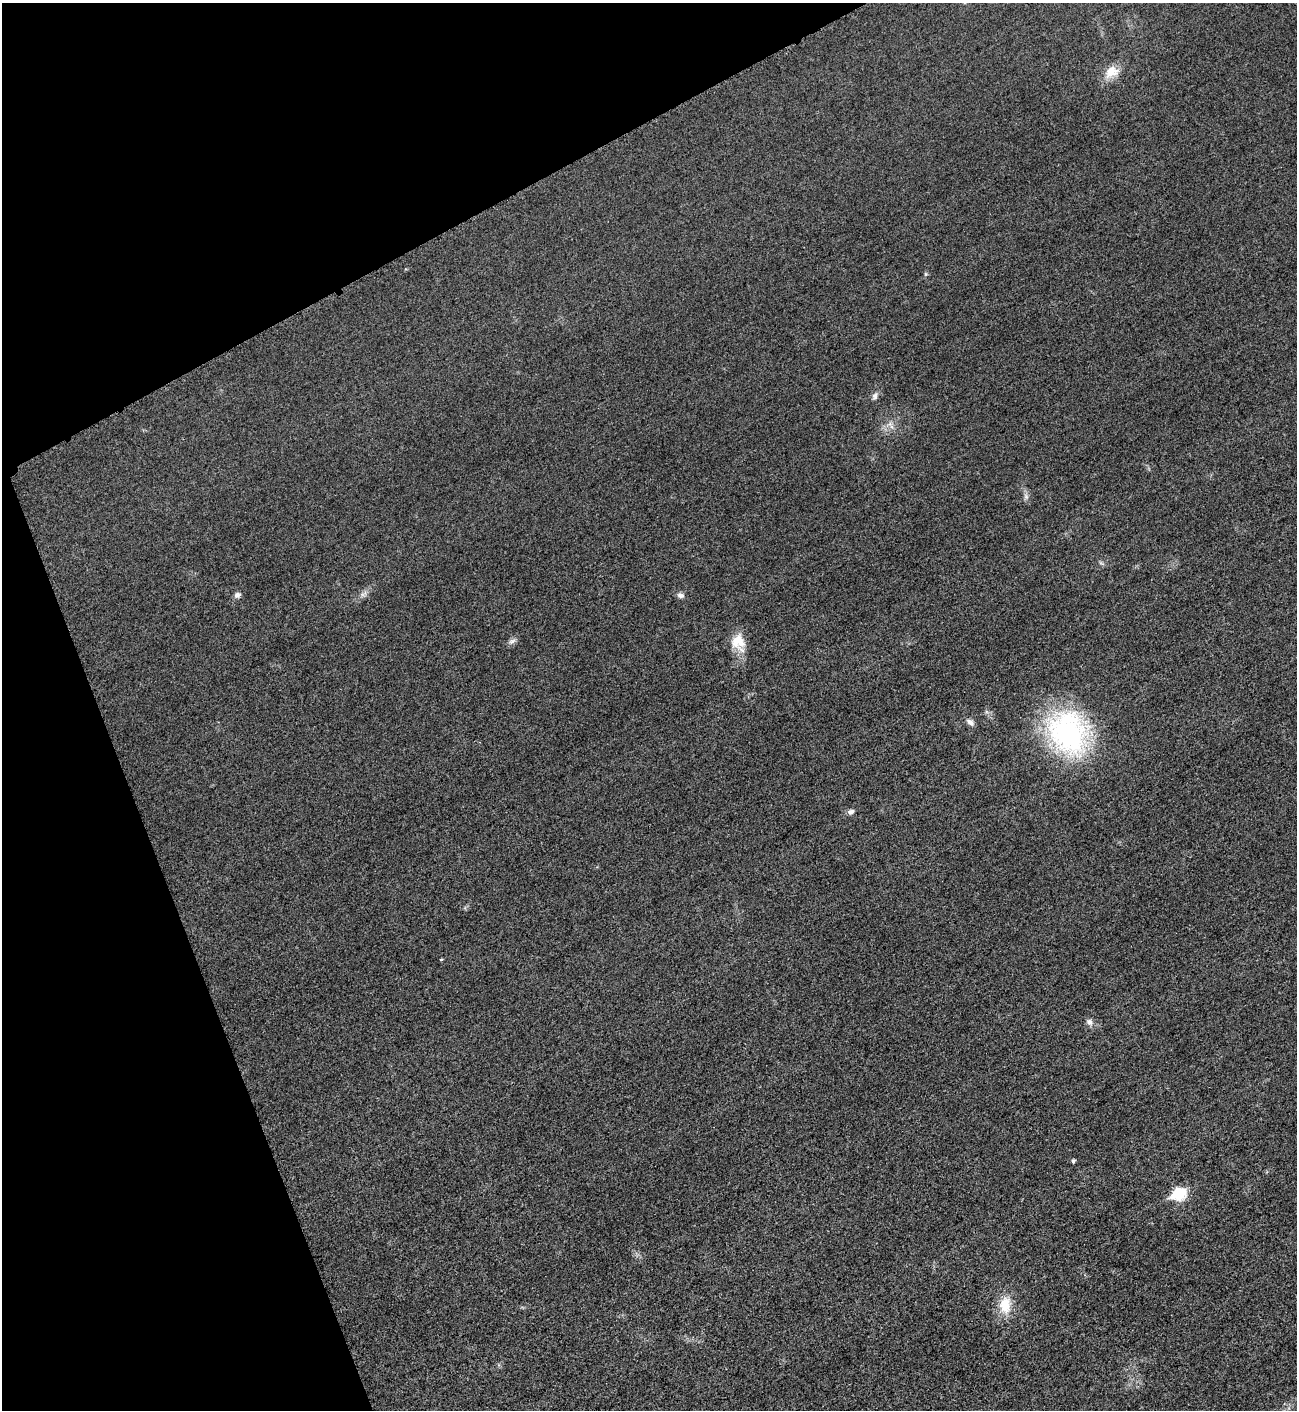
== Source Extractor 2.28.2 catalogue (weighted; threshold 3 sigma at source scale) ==
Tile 5 of 4 x 4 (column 1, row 2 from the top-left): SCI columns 298-1592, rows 2827-4234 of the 5642 x 5652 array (HDU 1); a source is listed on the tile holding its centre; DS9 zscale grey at full resolution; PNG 1299 x 1412 px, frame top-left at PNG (2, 3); no overlay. Shown black and unused: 21% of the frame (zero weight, under 3 of 5 exposures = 1% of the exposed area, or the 3 px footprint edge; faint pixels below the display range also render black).
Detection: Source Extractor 2.28.2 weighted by HDU 2 'WHT'; one run over the whole footprint, this tile lists its part. Background 0.0193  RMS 0.0051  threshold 0.0227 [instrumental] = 3 sigma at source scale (4.5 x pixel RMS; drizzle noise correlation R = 1.50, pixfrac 1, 0.05/0.05 arcsec/px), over >= 5 px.
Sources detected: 18; all 18 listed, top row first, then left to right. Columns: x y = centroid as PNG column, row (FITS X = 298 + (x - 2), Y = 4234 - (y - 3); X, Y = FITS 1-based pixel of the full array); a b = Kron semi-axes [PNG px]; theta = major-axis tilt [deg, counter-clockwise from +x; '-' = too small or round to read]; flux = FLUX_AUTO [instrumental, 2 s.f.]
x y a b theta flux
1112 71 19 15 25 8.3
925 274 6 4 -90 0.71
875 396 11 7 68 2
892 427 8 4 -71 1.6
1026 496 8 6 -70 1.6
362 594 8 4 -19 1.3
237 595 8 6 35 1.9
680 595 9 7 -19 1.9
512 641 11 6 29 1.8
738 642 23 17 -70 10
970 722 10 6 -37 2.3
1068 732 58 46 -60 92
851 812 8 7 - 1.6
441 959 5 3 - 0.45
1089 1022 10 8 -49 2.1
1073 1161 4 4 - 1
1178 1194 8 6 23 51
1005 1305 23 15 88 12